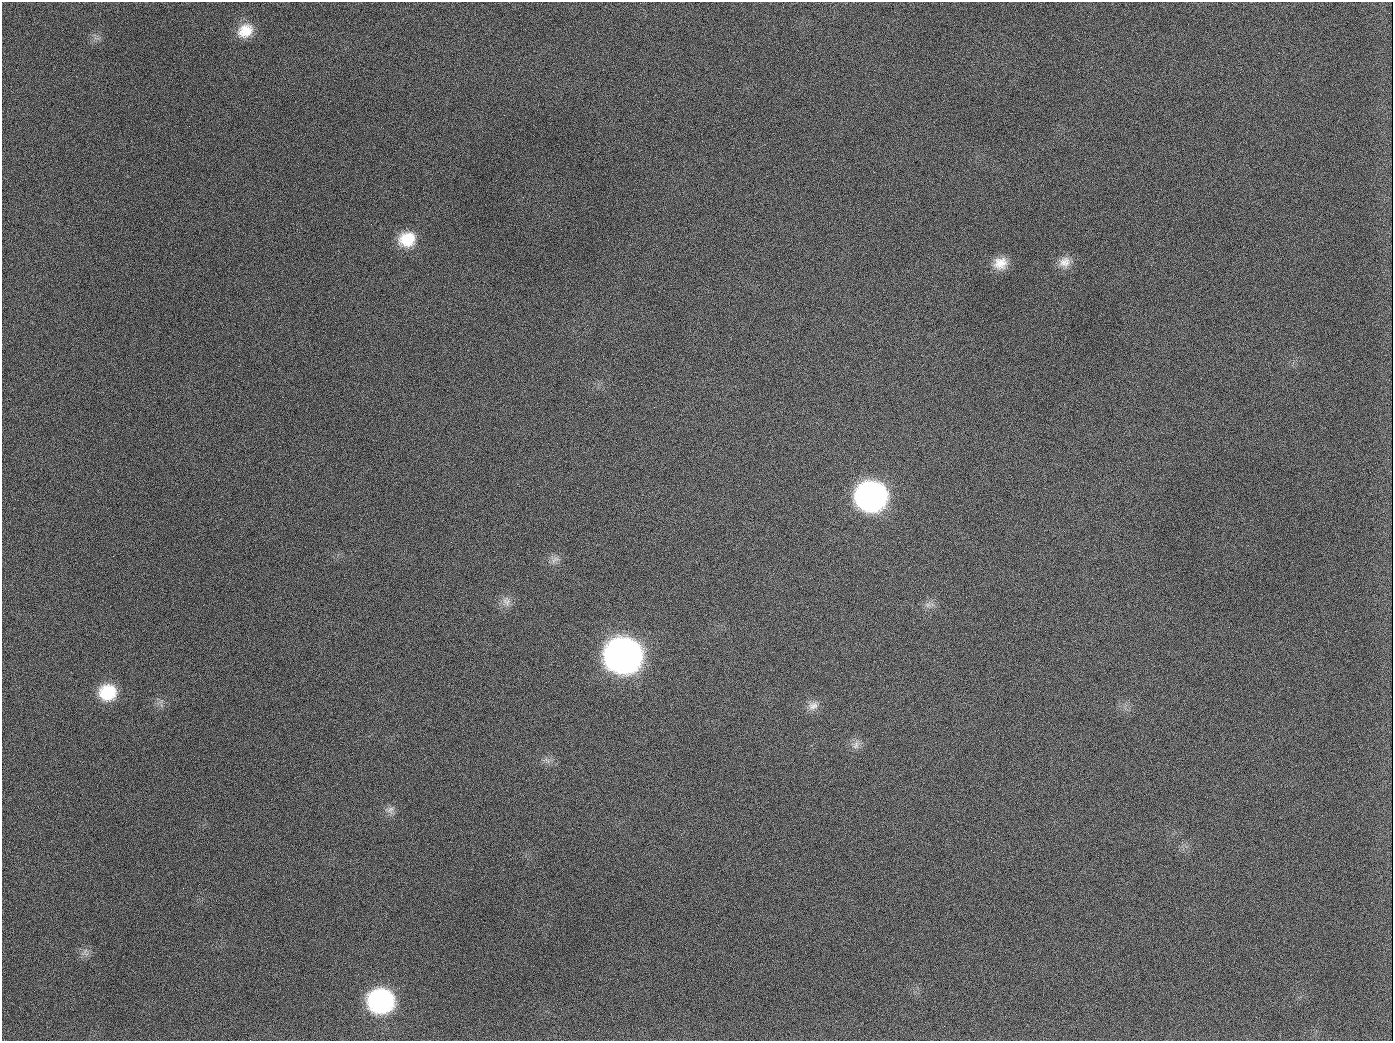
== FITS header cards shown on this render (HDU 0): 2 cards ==
NAXIS1  =                 1391
NAXIS2  =                 1039

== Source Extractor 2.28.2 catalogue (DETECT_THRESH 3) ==
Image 1391 x 1039 px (HDU 0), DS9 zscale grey, 1 PNG px = 1 image px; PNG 1395 x 1043 px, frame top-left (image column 1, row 1039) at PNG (2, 2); no overlay
Background 1450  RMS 68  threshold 203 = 3 sigma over >= 5 px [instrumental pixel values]
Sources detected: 18; all 18 listed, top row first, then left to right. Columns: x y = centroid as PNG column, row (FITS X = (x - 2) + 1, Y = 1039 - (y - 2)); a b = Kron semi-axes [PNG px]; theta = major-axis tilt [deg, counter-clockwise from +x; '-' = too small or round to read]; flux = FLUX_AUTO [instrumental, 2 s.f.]
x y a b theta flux
245 31 20 16 34 1.0e+05
189 126 2 2 - 5.9e+03
407 239 19 16 16 1.4e+05
1065 262 16 15 - 5.3e+04
1000 263 17 14 27 7.3e+04
654 407 3 2 - 3.9e+03
871 496 20 18 4 2.4e+06
555 560 15 6 33 2.5e+04
506 601 15 11 -76 3.5e+04
928 605 8 6 44 1.8e+04
623 656 21 19 0 5.4e+06
108 692 18 17 - 1.8e+05
813 706 15 11 22 3.9e+04
856 745 14 8 75 2.8e+04
390 810 11 9 50 2.7e+04
85 951 9 4 59 1.2e+04
381 1001 18 17 - 9.7e+05
944 1026 2 2 - 3.7e+03